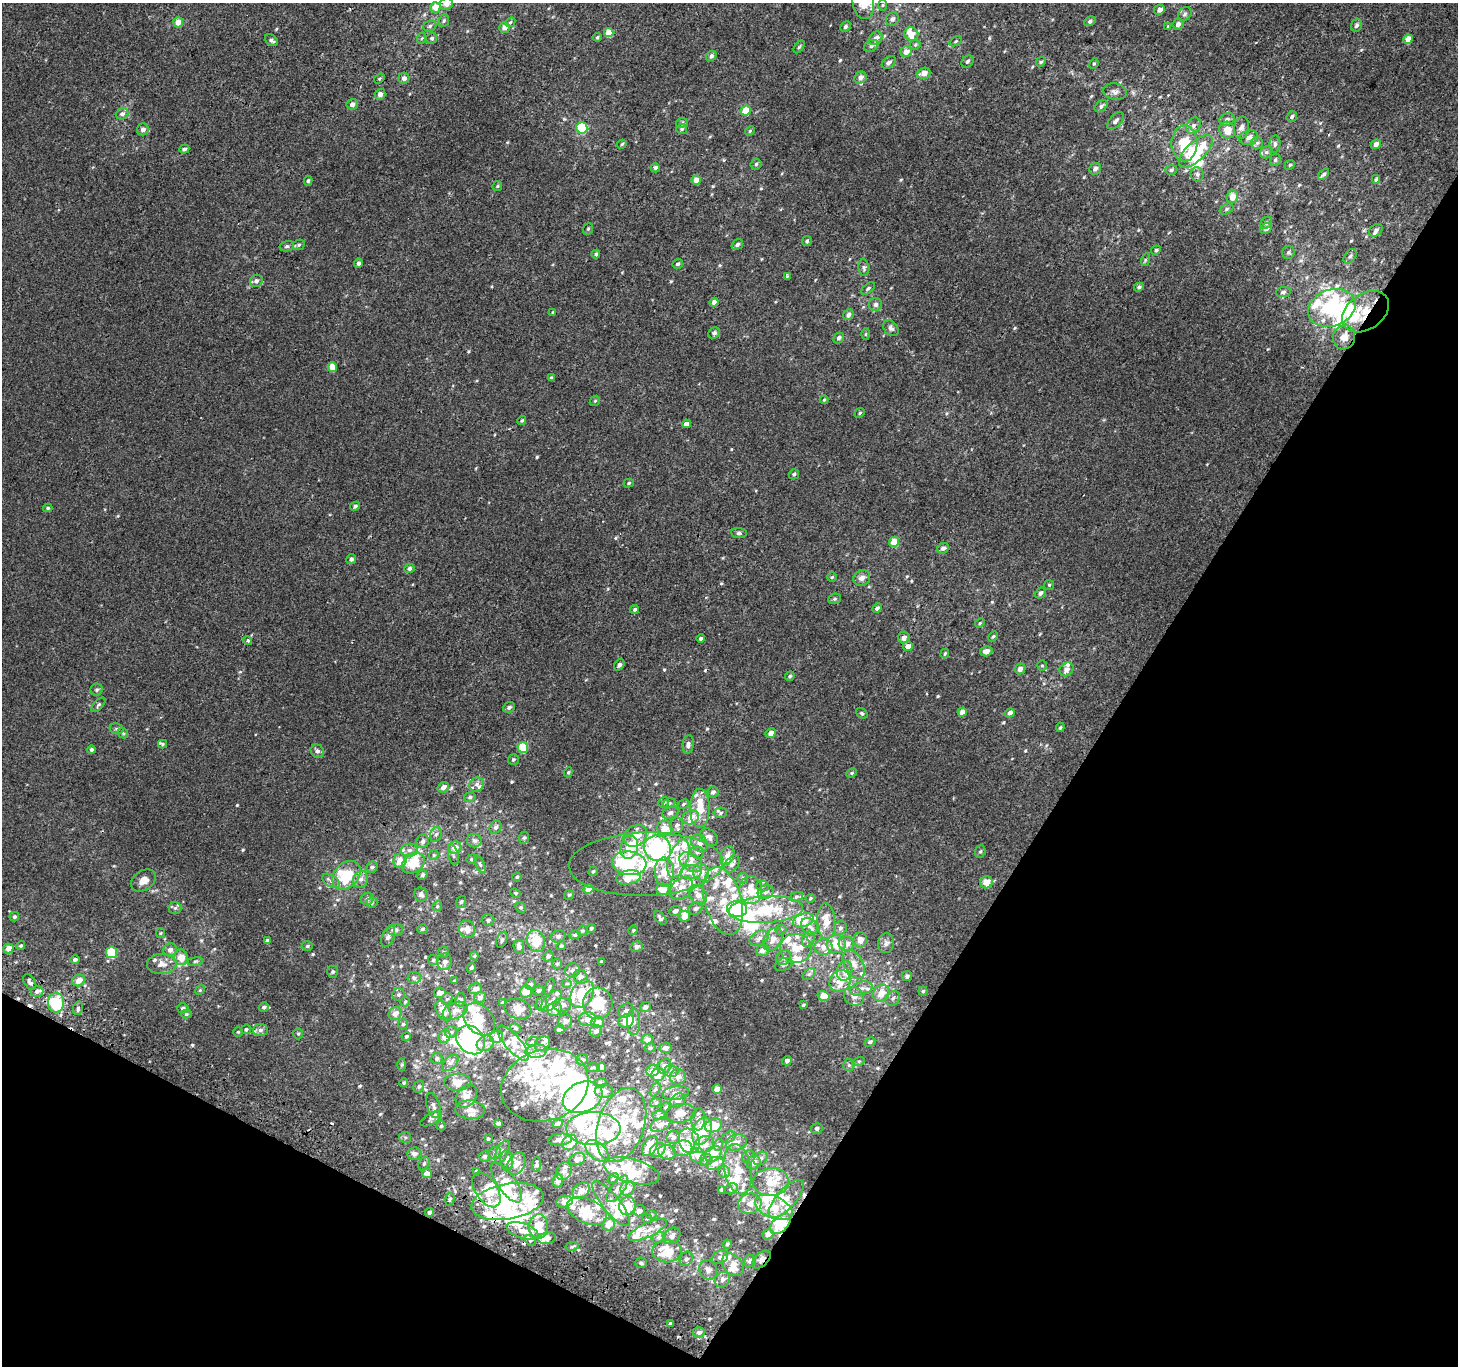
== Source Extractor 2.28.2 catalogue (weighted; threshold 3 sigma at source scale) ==
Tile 15 of 4 x 4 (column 3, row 4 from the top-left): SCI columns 2942-4397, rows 298-1661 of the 5875 x 5986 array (HDU 1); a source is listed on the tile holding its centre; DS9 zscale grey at full resolution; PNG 1460 x 1368 px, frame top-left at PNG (2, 3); each listed source drawn as its Kron ellipse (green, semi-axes under 4 px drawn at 4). Shown black and unused: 30% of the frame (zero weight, under 2 of 3 exposures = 2% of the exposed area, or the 3 px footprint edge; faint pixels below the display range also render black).
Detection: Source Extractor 2.28.2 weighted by HDU 2 'WHT'; one run over the whole footprint, this tile lists its part. Background 2.20e-04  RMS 0.0035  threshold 0.0159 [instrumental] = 3 sigma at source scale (4.5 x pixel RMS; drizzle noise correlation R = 1.50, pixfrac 1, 0.0396/0.0396 arcsec/px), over >= 5 px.
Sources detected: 778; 25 inside a brighter object's white glare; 8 cosmic-ray / hot-pixel residue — neither listed nor drawn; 169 inside a brighter listed object's ellipse — not listed separately; of the other 576, all 500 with FLUX_AUTO >= 0.4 (the completeness limit of this list) listed and drawn (76 fainter detections not listed), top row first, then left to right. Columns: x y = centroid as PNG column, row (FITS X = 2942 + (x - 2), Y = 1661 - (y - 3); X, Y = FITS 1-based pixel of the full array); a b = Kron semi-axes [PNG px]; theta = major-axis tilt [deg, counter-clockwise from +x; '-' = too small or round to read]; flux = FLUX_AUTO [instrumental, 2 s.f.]
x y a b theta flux
863 3 16 10 -80 4.8
446 4 6 5 - 2.2
882 5 6 4 88 0.44
435 7 5 5 - 3.4
1159 10 5 5 - 1.8
1185 14 8 6 51 0.9
892 19 7 6 - 1.2
444 21 6 5 - 0.58
1090 21 6 4 29 0.74
178 22 5 5 - 3.1
510 22 5 4 - 0.47
1178 24 6 5 - 1.5
1356 25 6 5 - 0.92
430 26 7 5 24 0.65
504 27 5 5 - 1.9
845 27 6 4 46 0.69
1168 27 4 3 - 1.3
609 32 5 4 - 5.4
911 34 7 6 - 4.3
597 37 4 3 - 0.46
422 38 6 3 70 0.42
432 38 6 5 - 0.77
876 38 7 6 - 2.1
1408 39 5 4 - 3.2
271 40 7 5 -38 0.91
956 41 7 4 31 0.46
915 45 5 5 - 0.49
871 46 8 5 29 1
799 47 7 3 54 0.5
906 52 6 5 - 3
711 56 5 4 - 0.94
967 61 7 5 46 0.81
889 62 8 5 38 1.1
1041 62 5 4 - 0.51
1094 64 5 4 - 0.43
924 73 7 5 18 2.7
379 78 6 4 34 0.48
404 78 5 5 - 1.5
860 78 6 5 - 2.3
1115 91 12 8 -9 1.5
380 94 5 5 - 1.8
352 104 6 5 - 1.4
1101 106 7 5 41 0.95
746 111 5 5 - 7.7
122 114 6 5 - 1.3
1292 117 5 5 - 0.82
1227 119 8 6 26 1.3
1116 121 10 6 46 1.2
682 123 6 4 25 0.58
1193 126 8 6 57 1.4
582 128 6 5 - 16
1241 128 11 7 81 1.7
143 129 6 5 - 1.5
682 129 5 5 - 0.58
1227 130 8 8 - 4.2
750 131 5 4 - 0.47
1249 137 9 7 17 1.7
1184 143 18 13 90 12
1257 143 6 6 - 0.8
622 144 5 4 - 0.47
1275 144 8 5 85 0.91
1376 144 5 4 - 1.9
184 149 5 4 - 0.97
1196 151 21 9 43 17
1266 152 7 5 43 0.8
1275 160 6 5 - 0.67
756 164 5 5 - 0.61
1290 165 5 4 - 0.5
655 168 4 4 - 1.4
1095 169 6 5 - 1.3
1171 170 6 4 17 0.65
1197 174 7 6 - 0.91
1323 174 7 4 48 0.79
1376 179 4 3 - 0.49
696 180 4 4 - 3.6
308 181 5 4 - 0.54
497 186 5 4 - 0.41
1232 197 6 5 - 3.4
1227 209 7 5 28 0.61
1266 223 6 5 - 0.75
1266 228 6 5 - 1.7
588 229 6 4 68 0.49
1376 230 7 5 39 1.1
807 241 5 5 - 0.54
299 245 6 5 - 0.59
737 245 6 5 - 0.93
287 246 7 5 14 0.67
1156 250 5 4 - 0.62
1288 252 6 6 - 0.66
596 254 4 4 - 0.56
1350 256 8 5 51 0.82
1145 260 6 4 72 0.48
358 263 5 4 - 0.9
678 264 5 4 - 0.71
864 268 8 5 -81 0.81
787 276 4 3 - 0.59
256 281 6 6 - 1.4
1139 287 5 4 - 0.74
868 288 8 4 38 0.66
1283 292 7 5 10 0.74
714 302 4 4 - 1.8
875 304 7 6 - 1.3
1332 308 24 18 20 25
553 312 4 4 - 0.41
1366 312 25 18 34 10
848 315 5 5 - 1.4
891 328 9 6 -51 1
714 333 6 5 - 0.88
866 334 6 4 88 0.41
1344 337 12 11 - 3.1
839 338 6 5 - 1
332 367 5 5 - 5.1
551 378 4 3 - 0.68
824 400 4 3 - 0.48
595 401 6 4 45 0.51
860 413 5 4 - 0.51
522 420 5 4 - 0.47
686 424 4 3 - 9.2
794 474 5 5 - 0.62
629 483 5 4 - 0.51
355 506 5 4 - 0.77
48 508 4 4 - 0.6
739 533 8 5 -6 0.81
894 542 5 5 - 5.5
943 548 6 5 - 1.1
351 559 5 5 - 1.1
409 568 5 4 - 0.99
832 577 5 5 - 0.43
862 578 9 7 30 1.6
1049 585 5 5 - 0.54
1040 593 6 5 - 1.1
835 599 6 5 - 0.57
877 608 5 4 - 0.89
635 609 4 3 - 0.75
980 623 5 4 - 0.45
993 636 5 4 - 0.46
904 637 6 5 - 1.5
701 639 4 4 - 0.83
248 641 5 4 - 0.73
908 646 5 5 - 2.3
986 651 6 5 - 1.8
945 653 5 3 - 0.46
619 665 6 4 54 0.93
1042 666 5 5 - 0.48
1020 669 6 5 - 1.5
1066 669 7 6 - 1.7
790 676 5 4 - 0.56
97 690 6 6 - 0.71
98 705 9 4 46 0.68
509 707 6 5 - 0.99
962 712 5 4 - 2.9
862 713 6 4 -40 0.55
1010 713 5 4 - 1.4
1060 727 5 4 - 0.42
117 729 7 5 -13 0.68
123 733 6 4 -44 0.48
771 733 5 4 - 2.1
163 744 4 4 - 0.51
688 744 9 5 83 1.3
523 747 5 5 - 11
91 750 4 4 - 0.75
317 751 7 6 - 1.1
513 759 5 5 - 0.62
568 772 5 4 - 0.49
852 773 5 4 - 0.5
476 784 7 6 - 1.2
443 787 6 5 - 1.9
713 792 5 5 - 0.97
470 797 6 4 15 0.67
664 802 6 5 - 0.64
669 803 6 5 - 0.55
683 804 6 4 29 0.49
700 808 19 10 90 6
670 813 8 6 21 0.97
720 813 6 5 - 0.56
691 817 8 6 28 2.7
677 825 7 6 - 1.1
496 827 7 5 56 1.1
665 828 8 7 - 3.8
436 834 7 6 - 0.93
635 836 12 10 35 3.4
709 837 10 7 -42 1.5
524 838 6 5 - 0.6
474 840 7 6 - 1.1
423 841 6 6 - 1.1
699 843 9 7 -57 1.6
455 847 6 6 - 2.9
629 847 11 8 74 6.5
657 848 14 12 -23 67
409 850 8 6 2 1.3
980 851 6 5 - 0.59
697 852 7 6 - 0.77
434 855 5 4 - 0.42
453 855 10 5 -77 0.81
727 855 10 7 69 2
472 859 5 4 - 0.48
678 859 20 9 71 6.5
400 861 7 6 - 4.3
691 862 12 8 -34 2.5
413 863 12 9 35 9.4
629 863 17 12 -6 13
480 864 10 4 -64 0.72
646 864 77 31 2 37
732 864 9 6 53 1.6
372 867 6 5 - 0.88
593 871 5 4 - 0.57
664 872 14 9 -89 5.4
691 872 11 7 9 2.7
701 872 9 8 - 3.7
346 875 16 12 46 12
422 875 5 5 - 0.69
517 877 5 4 - 0.46
628 877 12 7 11 9.8
743 878 5 5 - 0.62
361 879 8 7 - 1.5
143 881 13 9 34 2.9
331 881 9 6 -35 1.3
986 882 6 6 - 4.6
762 886 6 5 - 0.69
681 888 13 9 44 4.6
588 889 5 4 - 4.6
663 889 7 5 -1 4.1
751 890 14 11 -83 5.9
766 892 8 7 - 1.3
515 893 5 4 - 0.42
421 895 7 6 - 1
569 895 5 5 - 0.53
698 895 11 8 -48 2.8
796 897 7 4 19 0.62
810 898 5 4 - 0.45
367 899 6 6 - 1
723 901 35 18 -75 13
461 902 6 4 69 0.55
372 903 5 5 - 0.64
437 906 5 4 - 0.46
521 907 6 5 - 0.52
175 908 6 6 - 0.79
696 908 8 6 31 0.99
737 909 10 7 -5 30
766 909 37 13 3 17
675 911 6 5 - 1.6
684 916 6 5 - 3.5
14 917 5 5 - 0.7
660 918 8 5 -49 1
488 920 6 5 - 0.84
803 920 11 6 18 6.8
826 921 18 9 -87 5.7
809 926 9 7 -44 1.8
591 928 4 3 - 0.59
840 928 7 6 - 1.1
422 929 5 4 - 0.67
467 929 9 8 - 2.9
395 930 8 6 1 1.5
633 930 5 4 - 0.4
781 930 5 5 - 0.59
582 931 5 5 - 0.57
161 933 5 4 - 0.46
575 935 6 4 5 0.67
388 936 11 6 70 1.3
558 936 7 6 - 1.1
759 938 10 7 28 1.7
773 939 12 8 60 3.2
808 939 8 6 69 1.1
502 940 8 5 71 0.73
860 940 7 6 - 2.6
267 941 4 4 - 0.72
536 941 11 9 -74 8.2
886 943 10 8 83 1.3
836 944 9 9 - 6
846 944 7 7 - 2.4
21 945 4 4 - 0.54
307 946 5 4 - 0.56
561 946 5 4 - 0.58
519 947 7 5 -78 1.3
637 947 6 5 - 1.4
823 947 9 8 - 2.7
8 948 5 4 - 3.1
796 948 16 14 -7 6.2
170 950 7 6 - 1.5
762 950 6 5 - 2
112 952 6 5 - 14
444 952 5 5 - 0.48
474 956 4 4 - 0.4
548 956 5 4 - 1
181 957 8 7 - 4.4
784 958 8 6 45 1.2
75 960 5 4 - 0.83
433 960 5 5 - 0.51
195 961 8 4 8 0.62
445 962 8 7 - 1.6
601 962 3 2 - 0.4
557 963 5 5 - 0.45
162 964 15 10 1 2.9
784 964 9 6 20 1.3
854 964 16 9 -62 3
471 968 5 4 - 0.75
572 970 7 7 - 1.1
845 971 11 7 78 2.1
333 972 6 5 - 0.6
809 974 7 4 44 0.78
907 976 5 5 - 0.91
581 977 7 6 - 1.8
414 978 7 6 - 1
79 980 7 5 23 3
454 981 3 3 - 0.54
840 981 11 10 - 6.2
30 982 9 5 -58 1.2
567 983 5 3 - 0.43
531 984 5 5 - 0.68
549 987 9 4 69 0.54
861 988 11 6 17 1.8
475 989 7 5 13 1.4
200 990 5 4 - 0.41
37 991 6 5 - 1.2
526 991 6 6 - 3.9
538 991 5 4 - 0.66
923 991 4 4 - 0.47
440 993 6 5 - 1.9
881 993 9 7 46 4
399 994 6 6 - 0.72
582 994 15 10 64 12
824 996 6 5 - 4.4
854 996 10 9 - 2.4
480 997 6 5 - 1.1
893 998 8 6 46 0.93
447 999 6 5 - 0.54
460 1000 7 5 80 0.7
551 1001 13 6 46 1.7
405 1002 5 4 - 0.43
56 1003 10 8 89 16
503 1003 4 4 - 0.95
598 1003 16 14 85 10
541 1004 7 5 62 0.66
562 1005 9 7 4 1.6
803 1005 4 3 - 0.49
264 1007 5 4 - 0.95
645 1007 5 5 - 1.1
78 1008 7 5 78 0.72
183 1008 5 5 - 0.94
518 1009 14 10 -18 3.4
554 1009 7 6 - 1.4
626 1010 8 6 25 1.2
443 1011 11 6 -61 3.2
455 1011 13 8 23 2.2
395 1013 7 6 - 2.2
186 1014 5 4 - 0.59
479 1019 18 13 -46 6.2
587 1019 8 7 - 2.1
565 1021 7 7 - 1.2
626 1021 8 6 28 6.9
598 1022 6 6 - 2.2
634 1022 13 6 89 1.6
403 1024 5 5 - 0.46
516 1028 5 4 - 0.52
246 1029 5 5 - 0.64
560 1029 5 4 - 2.1
260 1030 7 6 - 1.1
596 1031 6 5 - 1
238 1032 5 4 - 0.42
451 1032 6 6 - 0.81
298 1034 5 5 - 0.49
406 1036 5 4 - 0.58
444 1037 6 5 - 2.5
497 1037 6 6 - 3.8
647 1039 5 5 - 2.4
471 1040 16 13 -46 39
532 1042 6 4 18 0.48
870 1042 6 4 29 0.66
485 1043 9 7 31 1.6
513 1043 22 7 -49 3.6
542 1044 8 6 38 1.6
650 1048 5 4 - 0.65
665 1048 6 5 - 1.9
536 1051 11 6 6 1.8
437 1058 6 5 - 0.84
582 1060 6 5 - 0.84
787 1061 5 4 - 1.2
859 1061 6 4 17 0.45
450 1063 10 6 45 1.3
402 1065 6 4 88 0.48
849 1065 6 5 - 0.58
664 1066 8 6 52 1.5
602 1067 4 4 - 2.8
593 1068 7 3 1 0.55
653 1071 7 5 28 3.4
671 1071 7 6 - 0.94
658 1075 7 6 - 4.4
678 1077 8 7 - 1.9
458 1082 13 8 2 3.7
404 1083 4 4 - 0.53
600 1083 6 4 15 0.56
545 1085 44 35 18 25
419 1086 6 5 - 0.66
717 1089 5 4 - 3.1
655 1090 7 4 62 0.58
604 1091 9 6 1 1.5
676 1093 13 7 9 1.8
466 1096 12 9 51 2.7
583 1097 20 14 24 67
678 1100 8 6 38 1.7
656 1102 6 4 19 0.43
433 1106 13 6 -73 1.5
666 1107 5 4 - 0.48
470 1110 15 9 -5 2.8
681 1113 15 9 9 2.7
660 1116 8 4 -3 0.63
431 1119 11 5 29 1
698 1119 11 7 84 1.4
498 1123 4 3 - 0.83
558 1123 5 4 - 0.95
621 1125 38 23 71 20
661 1125 10 6 27 2.2
714 1125 9 6 24 5.5
441 1126 4 4 - 0.4
817 1128 6 5 - 0.91
593 1129 27 16 0 13
702 1131 14 9 70 9.8
405 1137 6 5 - 0.6
673 1137 7 6 - 1.1
728 1137 7 5 27 0.69
488 1139 3 3 - 0.49
560 1140 12 6 6 1.4
689 1141 13 10 -63 3.9
736 1142 10 8 18 2.7
570 1143 8 7 - 5.1
704 1144 10 8 27 2.8
718 1145 6 4 71 0.51
650 1146 11 6 58 5.4
683 1148 10 8 12 4.9
658 1150 8 6 36 3.1
597 1151 14 8 -41 7.7
502 1152 13 6 65 1.2
667 1152 9 7 -14 1.8
495 1153 6 5 - 0.72
414 1154 7 6 - 1.6
713 1154 9 7 39 4.1
697 1155 7 7 - 2
484 1156 5 5 - 0.75
748 1157 7 6 - 0.83
760 1158 8 6 43 1.2
577 1159 8 6 21 2.3
706 1159 6 6 - 0.75
507 1161 10 6 -88 1.9
754 1162 7 6 - 2
715 1163 9 6 19 1.4
424 1164 7 5 63 0.68
516 1164 12 8 64 2.3
536 1164 7 4 86 0.95
738 1169 25 13 -79 6.7
477 1171 3 3 - 0.7
564 1171 9 7 63 1.3
632 1171 29 12 -15 7.9
724 1172 6 6 - 0.69
427 1173 5 4 - 2.1
613 1178 6 4 46 0.6
558 1180 7 5 87 1.9
506 1182 23 9 -55 6.2
771 1182 18 14 2 6.6
628 1188 8 6 46 2.9
617 1189 16 6 54 2.1
722 1189 3 3 - 0.6
731 1189 7 5 27 0.78
486 1190 19 11 -57 6.1
581 1191 9 7 40 2.5
450 1199 6 4 73 0.65
786 1199 24 9 48 4.4
507 1202 36 18 10 19
564 1202 8 5 11 1.9
611 1204 28 9 -51 3.9
750 1204 12 10 13 2.7
627 1206 9 8 - 7.1
774 1207 20 11 -24 6.8
587 1211 21 12 -24 7.5
639 1211 6 5 - 1.2
430 1212 4 4 - 1
651 1214 5 3 - 0.41
647 1218 5 4 - 0.44
609 1224 7 6 - 3.1
780 1224 12 7 45 9.4
538 1227 12 9 85 8
648 1230 21 7 24 3.2
522 1231 16 7 -17 3.2
768 1234 5 5 - 2.3
672 1236 9 7 39 1.6
659 1237 7 5 19 0.77
547 1238 9 6 14 2.4
530 1240 6 5 - 0.6
727 1244 4 4 - 0.53
572 1246 7 3 10 0.44
667 1251 15 11 0 9.4
720 1257 8 6 26 1.2
686 1259 7 6 - 1
761 1260 11 6 42 1.3
750 1261 6 6 - 0.83
641 1263 6 5 - 0.67
733 1265 13 9 -46 3.4
708 1270 10 8 -61 2
722 1280 8 7 - 1.4
670 1324 3 3 - 1.8
699 1332 6 5 - 1.2
Overlapping masked pixels (flux is a lower limit): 5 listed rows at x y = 1366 312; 467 929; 632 1171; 780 1224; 761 1260
Isophote crosses this tile's border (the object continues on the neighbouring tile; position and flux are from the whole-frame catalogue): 2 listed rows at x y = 863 3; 446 4
Unlisted compact peaks at least as high as the median listed source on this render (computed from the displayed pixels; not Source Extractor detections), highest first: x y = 507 142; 1268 349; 1084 177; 656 784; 320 888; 415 1066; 368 985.